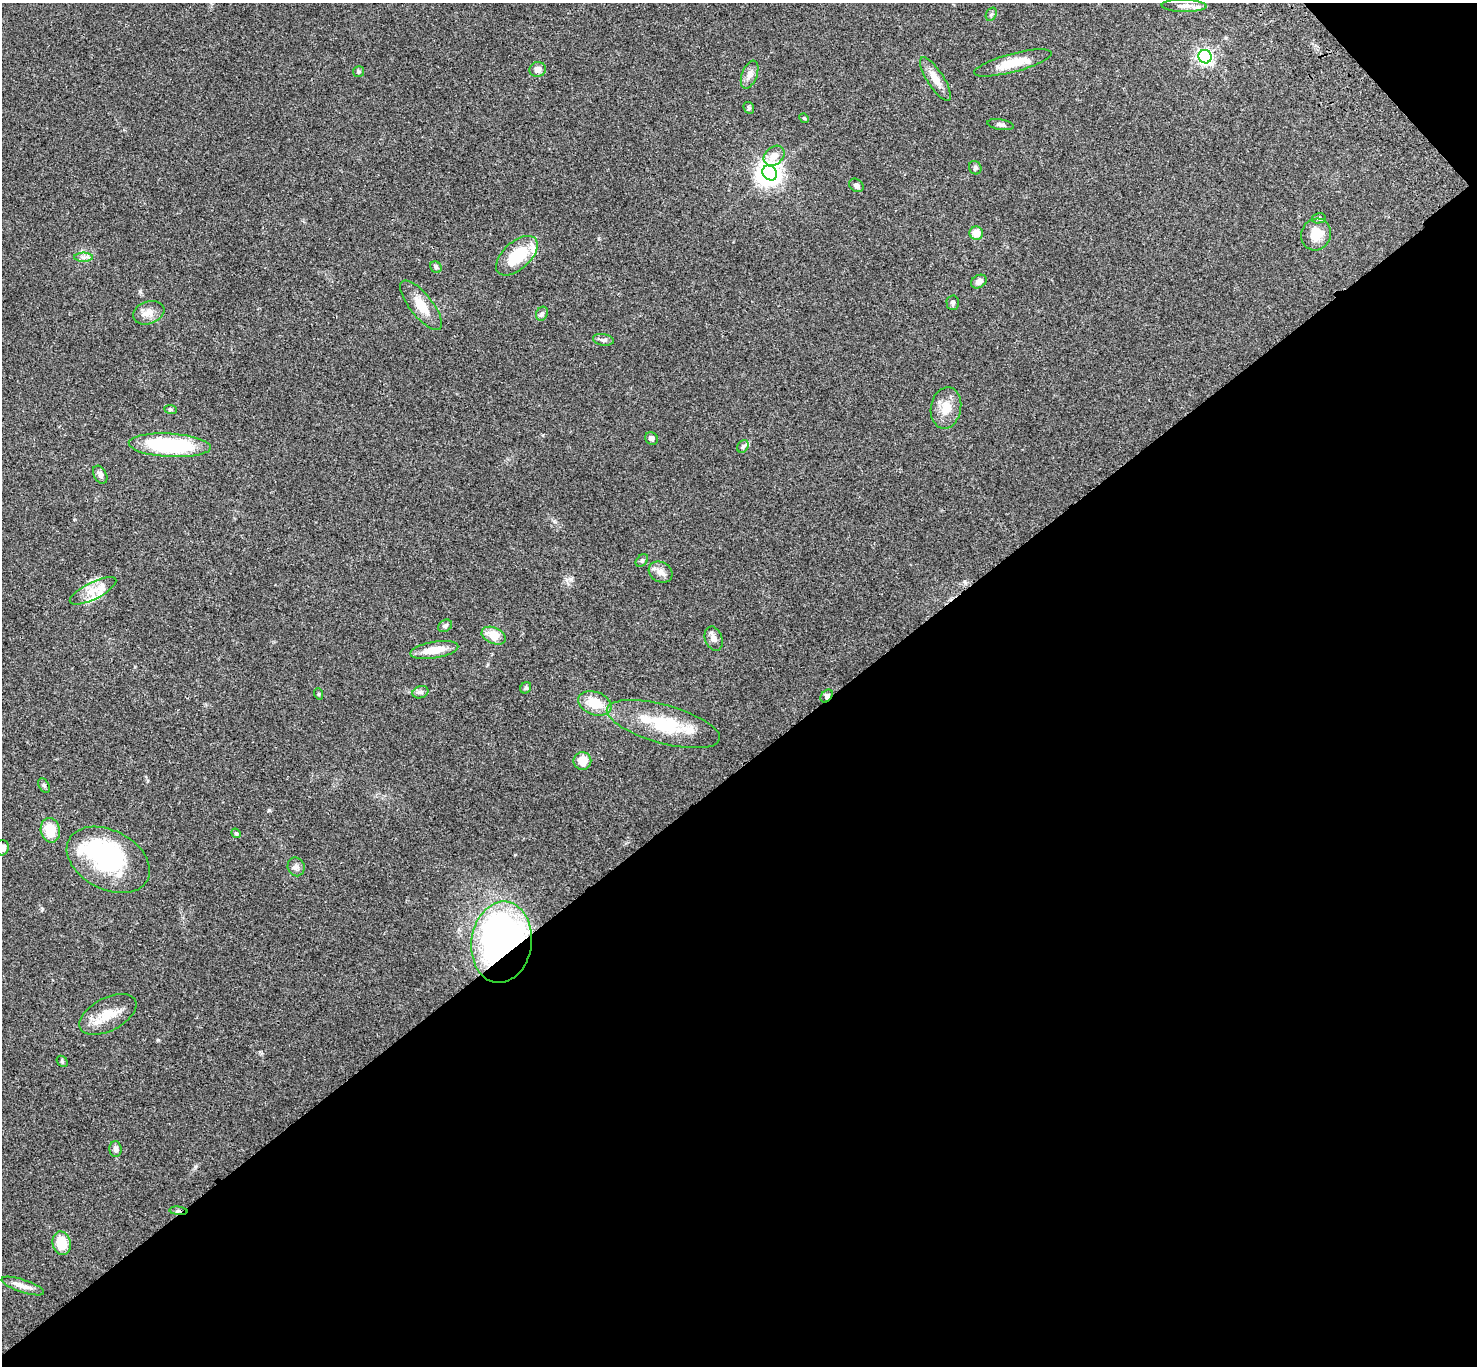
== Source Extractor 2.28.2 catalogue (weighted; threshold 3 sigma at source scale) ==
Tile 12 of 4 x 4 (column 4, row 3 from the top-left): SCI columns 4526-6000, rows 1607-2970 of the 6104 x 6081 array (HDU 1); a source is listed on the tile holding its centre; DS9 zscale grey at full resolution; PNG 1479 x 1368 px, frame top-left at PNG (2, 3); each listed source drawn as its Kron ellipse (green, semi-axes under 4 px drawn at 4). Shown black and unused: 45% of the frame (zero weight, under 3 of 4 exposures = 6% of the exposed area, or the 3 px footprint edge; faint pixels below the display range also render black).
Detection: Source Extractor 2.28.2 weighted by HDU 2 'WHT'; one run over the whole footprint, this tile lists its part. Background 0.0494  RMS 0.0056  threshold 0.0251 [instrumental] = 3 sigma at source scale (4.5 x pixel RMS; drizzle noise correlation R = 1.50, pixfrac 1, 0.05/0.05 arcsec/px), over >= 5 px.
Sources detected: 67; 3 inside a brighter object's white glare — neither listed nor drawn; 4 inside a brighter listed object's ellipse — not listed separately; the other 60 listed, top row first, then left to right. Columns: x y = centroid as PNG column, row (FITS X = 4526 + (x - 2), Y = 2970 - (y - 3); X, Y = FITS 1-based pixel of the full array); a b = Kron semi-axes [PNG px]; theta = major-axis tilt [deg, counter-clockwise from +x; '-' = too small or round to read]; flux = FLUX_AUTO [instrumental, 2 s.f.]
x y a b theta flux
1184 6 22 6 -1 3.4
991 14 7 5 59 0.94
1205 57 7 6 - 140
1013 63 40 9 15 13
538 69 8 7 - 3.7
359 72 5 5 - 0.88
750 75 15 7 69 3.1
935 79 25 8 -57 6.3
749 108 6 5 - 0.84
804 118 5 4 - 0.58
1000 125 13 5 -9 1.6
774 156 11 9 40 4.9
975 168 7 6 - 1
770 173 8 6 -45 280
856 185 8 6 -38 1.8
1319 218 7 5 13 0.88
976 233 7 6 - 6.7
1316 234 16 14 64 9.1
517 256 25 13 42 21
83 257 9 5 0 1.7
436 267 6 5 - 0.94
979 281 8 6 31 2.1
953 303 7 6 - 1.4
421 305 30 11 -51 9.6
149 313 16 11 19 4.7
542 314 7 5 67 1.3
603 340 10 5 -10 1.5
946 408 21 15 78 8.6
170 409 6 4 -7 0.71
651 438 7 6 - 1.7
170 445 41 12 -3 53
743 446 7 5 57 1.2
100 475 10 6 -60 2.3
642 561 7 5 48 1
660 572 12 10 -29 3.5
93 591 25 8 26 7.4
445 626 7 5 34 1.4
494 636 12 8 -22 8.5
714 639 12 8 -69 2.8
434 650 24 8 9 10
526 688 6 5 - 0.91
420 692 8 6 19 1.5
319 694 6 3 -71 0.54
827 696 7 5 51 1.9
595 703 17 11 -20 12
663 724 58 19 -15 31
582 761 9 9 - 6.7
44 786 8 5 -63 1
50 830 12 9 -79 11
236 833 5 4 - 0.65
2 848 7 7 - 2.8
108 860 44 29 -28 59
296 867 9 8 - 2.1
501 942 41 30 82 250
108 1014 31 16 27 12
62 1061 6 4 -47 0.77
115 1149 8 6 -87 1.9
178 1211 9 3 -5 1.1
62 1243 12 9 -77 11
23 1286 22 6 -18 3.8
Overlapping masked pixels (flux is a lower limit): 3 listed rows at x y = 827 696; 501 942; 178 1211
Isophote crosses this tile's border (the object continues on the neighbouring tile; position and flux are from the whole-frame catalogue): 1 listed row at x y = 2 848
Unlisted compact peaks at least as high as the median listed source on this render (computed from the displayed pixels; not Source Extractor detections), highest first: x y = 158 1040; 42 909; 195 1167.